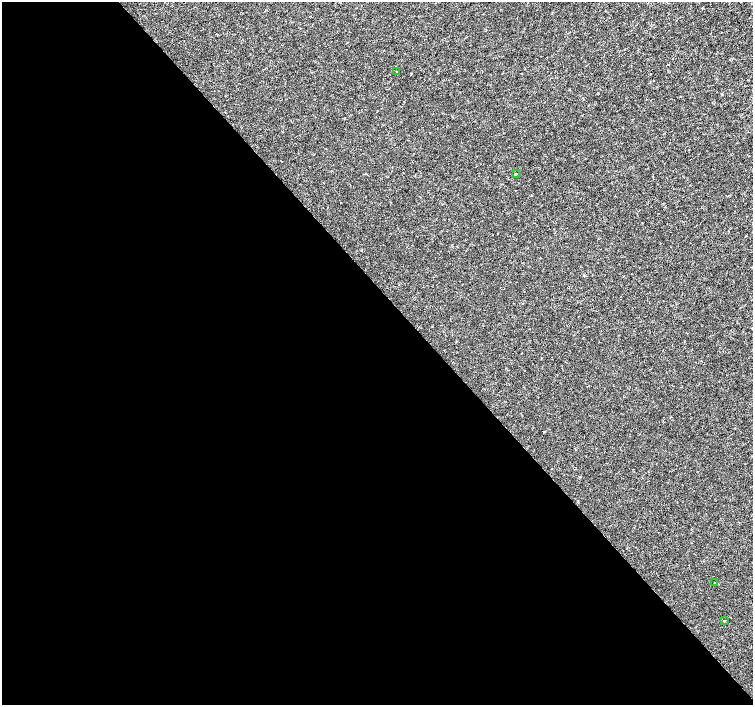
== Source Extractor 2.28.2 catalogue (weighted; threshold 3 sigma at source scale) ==
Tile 9 of 4 x 4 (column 1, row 3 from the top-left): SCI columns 1-1501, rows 1548-2952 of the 6008 x 5970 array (HDU 1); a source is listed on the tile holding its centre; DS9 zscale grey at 2 x 2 block average (1 PNG px = mean of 2 x 2 image px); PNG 755 x 707 px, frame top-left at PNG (2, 2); each listed source drawn as its Kron ellipse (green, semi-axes under 4 px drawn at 4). Shown black and unused: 58% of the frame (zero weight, under 3 of 4 exposures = <1% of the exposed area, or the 3 px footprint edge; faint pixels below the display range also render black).
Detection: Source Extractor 2.28.2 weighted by HDU 2 'WHT'; one run over the whole footprint, this tile lists its part. Background -2.05e-04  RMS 0.0017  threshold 0.00763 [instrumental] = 3 sigma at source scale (4.5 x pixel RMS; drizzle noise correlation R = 1.50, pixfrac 1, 0.0396/0.0396 arcsec/px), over >= 5 px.
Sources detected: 4; all 4 listed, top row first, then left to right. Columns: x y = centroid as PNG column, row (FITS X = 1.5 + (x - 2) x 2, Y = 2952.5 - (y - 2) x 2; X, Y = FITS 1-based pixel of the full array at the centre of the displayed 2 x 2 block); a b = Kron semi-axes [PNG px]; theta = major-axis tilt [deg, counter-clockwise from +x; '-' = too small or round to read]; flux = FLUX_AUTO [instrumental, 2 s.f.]
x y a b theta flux
397 72 2 2 - 0.32
516 174 3 2 - 0.32
715 583 2 2 - 0.64
724 621 2 2 - 0.43